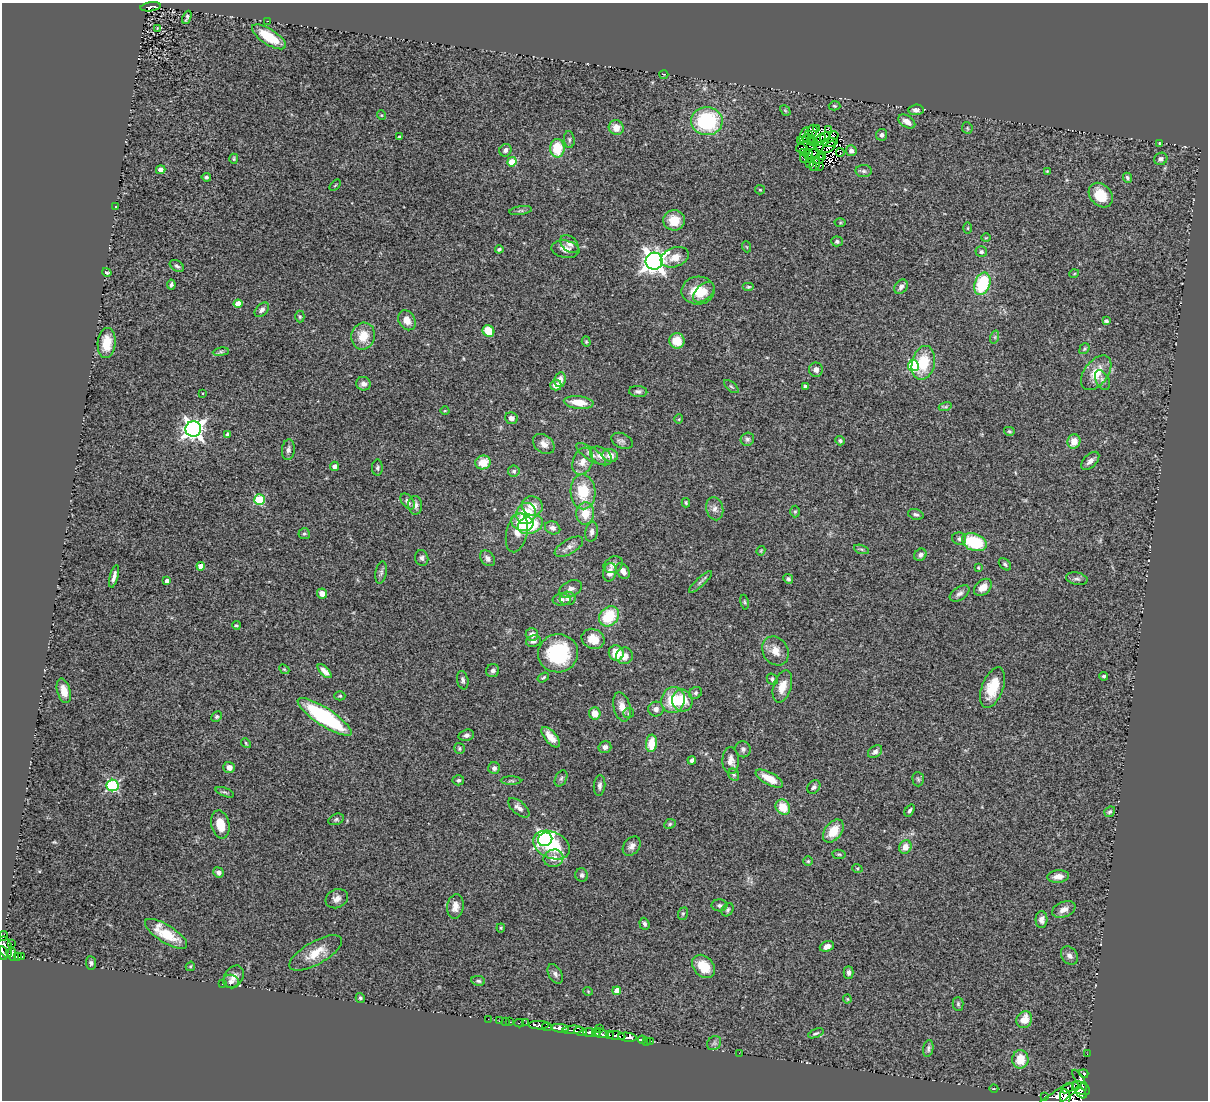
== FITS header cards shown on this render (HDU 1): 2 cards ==
NAXIS1  =                 1206
NAXIS2  =                 1098

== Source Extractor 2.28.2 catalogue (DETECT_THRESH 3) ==
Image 1206 x 1098 px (HDU 1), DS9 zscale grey, 1 PNG px = 1 image px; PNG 1210 x 1102 px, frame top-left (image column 1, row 1098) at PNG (2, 3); each listed source drawn as its Kron ellipse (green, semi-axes under 4 px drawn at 4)
Background 0.569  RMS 0.071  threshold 0.213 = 3 sigma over >= 5 px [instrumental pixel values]
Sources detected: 324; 9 with non-positive FLUX_AUTO (blend fragments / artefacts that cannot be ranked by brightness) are neither listed nor drawn; the other 315 listed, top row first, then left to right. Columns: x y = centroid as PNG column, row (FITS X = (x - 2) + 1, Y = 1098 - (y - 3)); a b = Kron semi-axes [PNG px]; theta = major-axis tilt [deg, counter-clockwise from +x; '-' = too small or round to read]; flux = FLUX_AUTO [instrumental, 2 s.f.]
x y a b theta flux
151 7 10 4 8 270
187 17 7 3 67 8.7
268 21 3 2 - 7.3
157 28 3 2 - 3.3
269 37 20 7 -32 140
664 74 4 3 - 4
834 106 6 4 -4 7.2
785 110 6 4 -44 5.9
916 110 7 5 4 18
381 115 5 3 - 4.2
707 121 16 14 -5 420
907 121 9 5 -33 32
616 128 7 7 - 51
817 128 3 2 - 4.8
967 128 6 5 - 6.7
828 129 3 2 - 5.9
813 131 6 5 - 6.9
804 135 8 3 74 4.4
809 135 4 2 - 8.4
834 135 4 2 - 4.9
882 135 6 5 - 12
400 137 4 3 - 13
825 137 5 3 - 16
808 139 6 3 -26 6.2
820 139 7 3 58 3.8
569 140 8 5 -84 9.9
801 141 4 2 - 2.9
813 142 5 3 - 8.4
830 142 7 3 8 12
1160 144 4 2 - 4.9
811 146 3 2 - 3.7
819 147 5 2 - 7.8
829 147 8 4 38 24
557 148 9 7 -89 140
801 148 5 2 - 7
505 150 6 5 - 18
851 151 5 5 - 21
803 152 4 2 - 6.2
840 153 4 2 - 4.7
808 154 4 3 - 7.3
813 154 6 2 40 6.7
823 156 3 2 - 3.7
804 158 5 2 - 4.8
809 158 3 2 - 6.2
234 159 5 3 - 6.2
819 159 6 2 54 5.2
1161 159 7 6 - 13
512 162 4 4 - 110
809 163 3 2 - 2
815 164 6 5 - 2.1
819 166 2 2 - 8.9
161 170 5 4 - 22
864 171 8 6 -3 14
1047 171 4 3 - 4.7
206 177 4 4 - 9.8
1127 178 5 3 - 8.5
335 185 6 2 45 4.1
760 190 5 4 - 5.4
1101 195 13 10 -48 110
116 207 4 3 - 4.7
520 211 11 4 8 10
674 220 11 10 - 91
840 223 5 3 - 4.8
968 228 6 4 89 5.6
986 238 5 3 - 3.9
837 241 5 5 - 9
569 244 11 7 -43 20
747 247 5 3 - 3.8
499 249 4 3 - 8.3
565 249 14 8 -10 33
981 252 6 5 - 9.1
675 257 14 9 20 53
654 261 8 8 - 4300
177 266 8 5 -31 12
107 272 5 3 - 8.1
1074 274 5 3 - 4.4
982 284 12 7 72 290
171 285 5 3 - 10
748 287 6 4 0 7
901 287 8 6 52 19
698 290 17 14 3 100
704 292 12 7 43 37
238 304 4 4 - 72
262 310 8 5 46 18
300 317 6 4 90 7.2
407 320 10 8 -59 40
1106 321 4 3 - 8
488 331 6 5 - 110
363 336 13 12 - 82
995 337 7 4 72 8
677 341 8 7 - 90
586 342 5 4 - 6
107 343 15 9 86 83
1084 349 6 4 52 7
221 352 8 4 8 8.4
923 363 17 11 76 160
913 366 5 5 - 330
816 370 7 7 - 21
1096 373 20 12 53 95
560 380 7 6 - 36
1102 380 10 6 -62 17
363 384 7 6 - 23
556 385 5 5 - 37
806 386 4 3 - 20
731 387 9 4 -41 7.8
638 391 9 5 -4 14
202 393 3 2 - 3.5
579 402 15 6 -6 81
945 407 7 4 18 8.4
445 411 4 3 - 4.1
511 418 6 5 - 23
679 419 5 3 - 3.7
193 429 8 8 - 2800
1009 431 5 4 - 6.7
228 434 4 4 - 21
747 439 7 6 - 12
622 441 11 7 -25 17
840 441 5 4 - 11
1074 441 7 6 - 56
544 444 12 9 -37 35
288 450 10 6 84 17
591 454 17 6 -34 26
610 455 8 6 -15 41
601 456 12 8 -33 40
583 461 14 9 70 49
1090 461 11 6 45 25
483 462 7 7 - 85
334 466 5 4 - 16
377 468 8 5 88 9.8
514 471 6 5 - 13
583 492 17 12 -87 150
259 500 5 5 - 310
408 501 9 5 -54 16
686 503 4 3 - 5.8
415 505 9 7 -85 21
532 506 10 9 - 64
715 509 11 8 -76 25
795 512 6 5 - 6.8
526 513 11 10 - 150
585 513 11 9 86 95
916 514 8 5 -17 13
522 522 11 8 -17 100
530 525 13 9 21 210
553 528 8 6 -24 19
592 532 10 6 81 20
517 533 20 10 77 48
304 534 5 5 - 8.4
959 539 7 6 - 13
974 542 13 8 -19 230
569 547 16 7 31 27
861 549 8 3 -19 8
761 551 5 4 - 4.8
920 555 7 5 45 17
422 558 8 6 -78 14
488 558 8 6 -49 21
1005 564 7 5 -45 10
613 565 10 8 30 21
201 566 4 4 - 43
978 567 4 3 - 4.2
623 571 8 6 -55 31
381 572 11 5 80 13
610 572 9 6 78 33
114 576 11 4 75 22
788 579 5 4 - 10
1077 579 11 6 -11 16
167 581 4 4 - 23
701 582 15 4 43 13
983 587 10 7 43 38
570 589 12 7 26 22
960 593 11 6 35 19
322 594 5 5 - 38
568 598 8 7 - 18
562 600 9 6 3 16
745 602 7 3 -79 5.6
609 616 11 9 45 180
236 625 4 4 - 6.6
532 635 6 6 - 28
593 639 12 10 -23 64
533 641 7 6 - 20
775 651 15 12 -59 53
558 653 20 19 - 340
616 653 8 7 - 86
624 656 8 8 - 33
284 669 6 4 -42 6.2
324 671 9 4 -44 28
493 671 7 6 - 15
1104 676 4 4 - 8.9
543 677 6 3 34 6.8
772 679 6 5 - 11
463 680 9 5 -78 13
782 687 17 9 73 54
993 688 21 10 69 130
64 691 12 6 -74 51
695 693 7 5 33 10
340 696 5 4 - 6.9
673 700 13 11 71 150
682 701 11 10 - 99
622 707 15 8 -75 48
656 709 8 7 - 20
595 713 6 6 - 55
629 713 5 5 - 7.4
217 716 6 4 45 8.4
325 717 31 9 -33 530
466 735 8 5 16 16
551 737 12 6 -49 58
246 743 5 4 - 5.8
651 743 9 5 84 95
605 747 6 5 - 20
459 748 5 5 - 8.2
743 749 8 7 - 15
875 751 8 5 37 15
692 760 4 4 - 13
731 761 13 8 -88 34
229 767 6 5 - 29
494 768 6 6 - 14
734 775 6 5 - 8.2
561 778 8 5 63 12
769 778 15 6 -28 77
918 779 7 6 - 9.3
458 780 6 5 - 9.2
511 781 10 4 0 9.9
112 785 6 5 - 570
600 786 10 6 85 17
814 787 7 6 - 13
225 792 10 4 -21 8.8
783 807 8 7 - 92
519 808 13 6 -41 25
910 810 7 4 55 12
1110 812 6 5 - 9.2
336 819 8 5 22 10
670 824 6 4 24 7.4
220 825 14 9 -77 77
833 831 13 8 52 85
545 839 7 6 - 1400
551 845 19 13 -25 240
632 846 10 7 50 25
905 847 7 6 - 40
839 854 7 4 -7 7
553 858 10 8 14 43
808 861 4 4 - 6.1
857 868 5 3 - 4.9
218 872 5 5 - 19
582 875 7 6 - 14
1058 876 11 6 5 37
337 899 11 9 24 29
719 905 8 6 -1 12
455 907 12 8 82 37
728 910 7 5 58 10
1064 910 12 7 22 33
683 914 6 5 - 7.5
1041 920 8 6 89 20
644 924 6 5 - 11
501 928 4 4 - 5
166 934 24 9 -32 130
3 936 5 2 - 23
12 944 2 2 - 3.3
827 946 7 5 19 30
5 947 11 6 -73 160
3 953 7 3 -78 430
316 953 30 11 30 97
12 954 6 3 -79 150
22 956 4 3 - 87
1069 956 10 7 -52 21
17 957 3 3 - 160
91 963 7 5 -84 9.6
190 966 5 3 - 6.2
704 966 13 10 -46 92
849 972 6 5 - 15
555 974 10 6 -60 18
234 977 12 9 53 33
478 981 7 5 -10 11
231 982 8 6 -14 14
222 984 2 2 - 3.9
588 991 5 3 - 4.3
617 991 4 4 - 69
360 998 5 4 - 9.1
847 999 4 4 - 4.7
958 1004 7 5 -89 9.2
488 1019 2 2 - 8.2
1024 1020 8 7 - 72
500 1021 3 2 - 41
505 1021 2 2 - 6.2
509 1022 3 3 - 9.2
519 1023 5 3 - 66
526 1023 3 2 - 32
539 1025 10 4 -1 590
547 1027 5 3 - 270
560 1028 9 4 -7 1300
599 1029 2 2 - 4.5
573 1030 10 4 4 460
581 1031 6 3 -15 190
589 1033 6 3 -7 460
596 1033 4 3 - 81
601 1033 7 3 -20 100
816 1033 8 3 22 8.4
610 1035 3 2 - 59
616 1036 9 4 -7 570
627 1037 9 4 -7 1400
642 1040 4 3 - 33
646 1041 3 2 - 16
651 1041 2 2 - 15
714 1043 7 6 - 12
928 1048 8 5 80 12
739 1053 2 2 - 66
1087 1054 2 2 - 9.7
1020 1059 9 8 - 96
1084 1074 5 2 - 36
1080 1080 12 4 -58 350
1067 1088 6 4 35 170
1081 1088 9 6 -29 1800
994 1089 4 3 - 3.5
1081 1093 7 4 -47 1100
1045 1096 3 2 - 45
1059 1096 26 6 32 2000
1065 1097 7 5 -81 870
At the frame edge (FLAGS 8, measured only in part): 2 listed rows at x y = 3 936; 3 953
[9 non-positive-flux detections neither listed nor drawn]